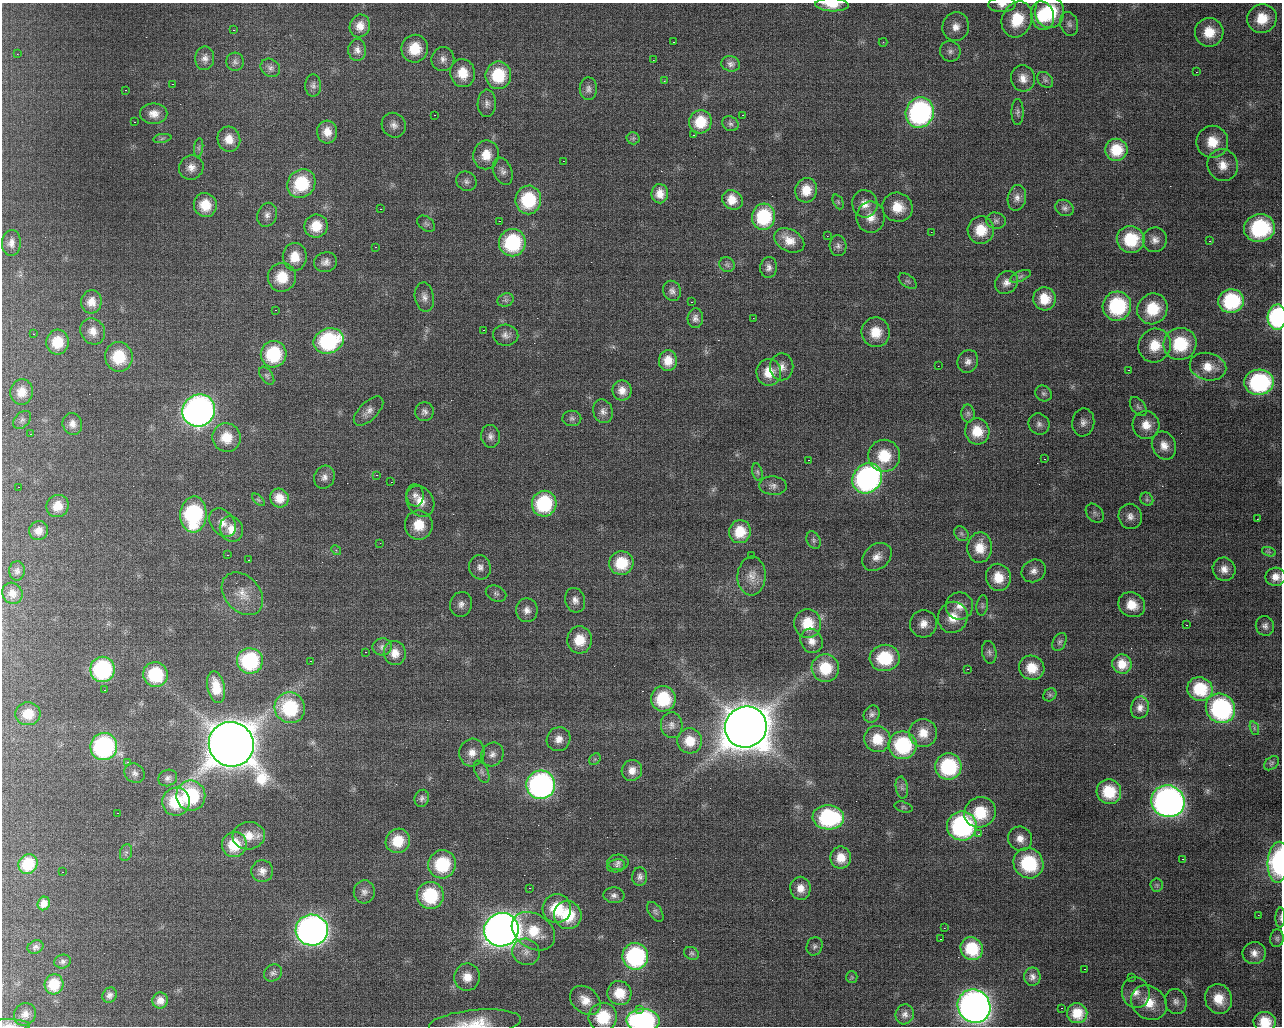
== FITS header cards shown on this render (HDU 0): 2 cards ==
NAXIS1  =                 1280 / length of data axis 1
NAXIS2  =                 1024 / length of data axis 2

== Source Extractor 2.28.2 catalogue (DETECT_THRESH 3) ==
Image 1280 x 1024 px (HDU 0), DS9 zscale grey, 1 PNG px = 1 image px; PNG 1284 x 1028 px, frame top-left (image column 1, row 1024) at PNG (2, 3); each listed source drawn as its Kron ellipse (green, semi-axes under 4 px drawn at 4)
Background 104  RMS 2.4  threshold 7.06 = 3 sigma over >= 5 px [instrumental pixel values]
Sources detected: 334; all 334 listed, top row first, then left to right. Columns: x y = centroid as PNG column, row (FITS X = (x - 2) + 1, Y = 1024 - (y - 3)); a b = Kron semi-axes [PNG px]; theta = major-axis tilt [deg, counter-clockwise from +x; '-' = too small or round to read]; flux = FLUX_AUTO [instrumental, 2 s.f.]
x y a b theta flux
832 5 16 6 -2 2200
1002 5 14 7 2 1100
1049 12 16 14 -85 8700
1042 16 14 11 -75 5600
1262 18 15 14 - 3800
1017 19 18 15 69 6100
1069 24 12 9 -75 840
360 26 11 10 - 1600
956 27 14 13 - 1900
233 30 2 2 - 120
1209 32 14 14 - 3700
673 42 3 2 - 120
883 42 4 4 - 140
415 49 14 13 - 4900
357 50 11 9 89 910
950 51 10 10 - 880
17 54 3 3 - 89
205 58 12 9 87 920
443 59 12 11 - 1200
653 60 2 2 - 71
235 62 9 8 - 580
731 64 9 7 -14 620
270 68 10 8 -35 660
1196 72 2 2 - 140
463 73 14 12 -80 3600
498 75 14 13 - 7400
1023 78 13 12 - 1600
1045 80 9 6 -45 440
664 81 3 2 - 94
172 84 3 2 - 160
313 85 11 8 -89 620
588 89 11 8 -90 710
125 90 3 2 - 180
487 103 14 9 88 960
920 112 15 14 - 37000
1018 112 13 6 -90 510
154 114 13 10 0 1600
434 115 3 2 - 190
742 115 3 2 - 940
134 122 3 2 - 120
700 122 12 11 - 4200
730 124 8 7 - 450
394 125 13 11 -51 1200
327 132 11 10 - 1900
694 135 3 2 - 160
162 138 9 4 9 370
633 138 6 6 - 340
229 139 13 11 -75 2100
1212 142 16 16 - 4100
199 148 9 4 82 420
1116 150 11 11 - 4300
486 155 14 13 - 3000
563 161 2 2 - 92
1223 165 16 15 - 2600
191 167 12 12 - 1400
503 171 14 9 -69 880
466 181 10 9 - 790
301 184 15 13 54 8700
806 190 12 11 - 2700
660 194 9 8 - 1600
1017 198 13 9 80 1000
528 200 14 13 - 9900
732 200 11 9 -31 2600
838 202 8 5 -65 320
865 204 14 12 -81 1800
205 205 12 11 - 3500
898 207 15 14 - 3600
1065 208 9 8 - 600
380 209 3 2 - 260
267 215 12 9 70 920
764 217 13 11 84 9700
871 217 15 14 - 2400
499 221 3 2 - 150
996 221 10 8 -12 630
426 224 10 6 -36 560
316 226 12 11 - 3600
1259 228 15 14 - 17000
981 230 14 13 - 4300
931 232 2 2 - 82
827 236 2 2 - 99
1131 239 14 13 - 7300
789 240 16 11 -28 2100
1155 240 12 12 - 1300
1209 241 3 2 - 810
11 243 13 9 87 1200
512 243 13 13 - 14000
838 246 10 8 -85 750
375 247 3 2 - 270
295 257 14 12 89 3100
326 262 11 9 18 990
727 265 8 7 - 460
769 267 10 8 83 760
1020 276 11 5 24 470
282 277 14 14 - 4500
908 281 10 6 -37 460
1006 282 12 10 41 1200
672 291 10 9 - 690
424 297 15 9 -81 1100
1044 299 11 11 - 3400
506 300 8 6 20 530
1231 301 12 12 - 12000
91 302 11 10 - 1700
691 302 3 2 - 360
1117 306 14 14 - 14000
1152 309 16 14 50 6300
275 310 3 2 - 530
1277 317 12 9 87 19000
695 318 10 7 86 700
753 318 2 2 - 73
483 330 3 2 - 350
93 331 13 11 -55 1700
876 332 15 14 - 3800
33 334 2 2 - 120
506 335 13 10 -3 990
329 341 15 12 20 17000
58 342 12 11 - 4000
1180 344 16 16 - 9000
1155 345 17 16 - 4400
274 354 13 13 - 9700
119 357 15 13 -80 7000
668 361 10 9 - 2300
968 361 11 10 - 1000
938 366 2 2 - 72
782 367 13 12 - 1500
1208 367 18 13 -13 2800
1128 370 3 2 - 180
769 372 13 12 - 3000
267 376 10 6 -55 410
1259 382 15 13 3 18000
622 390 10 9 - 1500
22 392 13 11 78 2200
1044 393 8 7 - 550
1138 407 11 6 -54 540
199 410 17 15 38 99000
368 411 18 9 44 1200
603 411 12 9 -71 890
424 412 9 9 - 690
968 413 9 6 -88 520
572 418 9 8 - 470
22 420 10 7 45 630
1083 422 14 11 81 1300
72 424 11 9 -71 1100
1039 424 11 10 - 940
1146 425 14 13 - 2400
977 431 13 12 - 3500
30 434 3 2 - 240
490 436 11 9 -83 850
226 437 14 14 - 3700
1164 446 15 11 -67 1800
884 456 16 16 - 5600
1044 459 3 2 - 170
808 460 2 2 - 120
757 472 9 5 -77 380
376 475 3 2 - 430
324 477 12 10 64 970
867 478 16 14 47 47000
391 482 3 2 - 130
773 486 13 9 -3 970
18 487 3 2 - 290
415 495 11 8 -85 930
279 498 9 9 - 2100
1147 499 7 6 - 400
258 500 8 3 -44 220
420 501 16 13 -57 2600
544 504 13 12 - 12000
57 506 11 10 - 2400
1095 513 10 8 -51 690
193 514 18 13 87 20000
1130 516 13 11 -72 1300
1257 519 2 2 - 79
222 523 15 11 -51 1600
419 525 14 14 - 4100
231 529 13 11 -65 2000
39 531 10 9 - 1300
740 532 11 11 - 3800
961 534 8 6 -46 410
813 540 9 6 -65 500
380 543 3 3 - 74
980 548 15 12 86 3000
336 550 5 4 - 210
1269 552 7 4 -18 270
227 555 3 2 - 250
751 555 2 2 - 150
877 557 16 12 39 1800
248 560 3 2 - 440
621 563 12 12 - 5500
480 567 12 10 -73 1100
1224 569 12 11 - 1400
17 571 10 8 87 510
1034 571 12 11 - 1200
752 576 19 14 85 1900
998 577 13 12 - 3400
1276 577 10 9 - 1400
12 593 11 9 -55 1200
496 593 10 7 -22 630
242 594 24 17 -48 3000
575 600 12 10 -74 1100
461 604 12 11 - 1200
982 605 10 5 83 400
1132 605 14 12 -31 3000
959 606 14 13 - 1800
527 610 12 11 - 1200
953 617 16 15 - 3200
808 623 14 13 - 4500
923 624 14 13 - 2000
1186 625 3 2 - 440
1265 626 10 9 - 750
579 640 13 12 - 4000
811 641 12 11 - 1500
1059 642 9 6 64 470
382 647 9 8 - 690
365 652 3 2 - 460
989 652 11 7 -79 590
395 653 12 11 - 1800
885 658 15 13 7 8000
250 661 13 12 - 15000
310 661 3 2 - 200
1122 664 10 9 - 2200
825 668 14 13 - 5600
1032 668 13 12 - 3400
103 669 12 12 - 19000
967 669 3 2 - 560
156 674 12 12 - 9000
216 687 16 9 -79 3100
1200 689 13 11 -21 6300
104 690 2 2 - 92
1050 695 7 6 - 340
663 699 13 12 - 8500
290 708 15 15 - 11000
1140 708 11 9 77 930
1220 708 15 14 - 24000
28 714 12 11 - 3000
872 714 9 7 51 550
672 725 13 10 -86 1100
746 727 21 20 - 590000
1254 728 7 4 -72 340
923 733 14 14 - 2700
558 739 12 11 - 1500
877 739 13 13 - 3500
690 741 12 12 - 3200
231 744 23 22 - 650000
903 745 14 14 - 13000
104 746 13 13 - 26000
472 753 14 12 77 1900
492 754 12 11 - 1100
595 759 6 5 - 270
127 762 3 2 - 320
1271 763 8 5 41 340
948 766 13 13 - 14000
632 770 10 10 - 1500
482 772 12 6 -64 600
135 773 11 9 -37 720
168 778 9 8 - 620
541 785 14 14 - 54000
902 788 11 6 -81 600
1109 792 12 12 - 5800
191 796 15 14 - 12000
422 798 9 7 73 500
1168 801 17 16 - 91000
176 802 14 14 - 6500
903 807 9 5 -15 340
980 812 16 15 - 6500
117 813 3 2 - 280
828 817 16 12 -4 16000
962 826 14 14 - 29000
978 834 4 4 - 260
249 836 16 13 6 2700
1020 839 12 11 - 1600
398 841 12 12 - 4200
234 845 12 12 - 5200
126 853 8 6 75 430
841 858 11 10 - 2300
1182 859 3 2 - 310
618 862 10 7 1 620
1278 862 20 10 87 15000
1028 863 15 14 - 12000
28 864 10 9 - 4300
442 864 14 14 - 10000
616 866 9 6 11 500
262 871 11 11 - 1100
62 872 2 2 - 100
640 876 9 7 85 640
1157 885 6 6 - 340
529 888 3 2 - 250
800 888 11 10 - 1600
364 892 11 10 - 910
430 895 13 13 - 11000
614 895 10 8 -4 650
44 903 7 6 - 980
557 908 15 14 - 5900
655 912 11 6 -55 460
568 915 14 13 - 6300
1258 915 2 2 - 84
1280 918 10 5 87 360
944 928 2 2 - 120
312 930 16 15 - 110000
501 930 17 16 - 220000
533 931 23 17 -34 5600
1277 938 9 7 82 460
940 939 3 2 - 140
815 946 9 7 69 550
35 947 8 6 21 470
972 949 12 11 - 6400
526 952 14 13 - 1800
691 953 8 6 -29 340
1254 953 12 11 - 1300
635 956 13 13 - 21000
63 961 8 7 - 440
1084 969 3 2 - 400
273 973 9 8 - 570
467 977 13 13 - 2500
852 977 6 5 - 250
1032 977 9 8 - 760
1131 977 3 2 - 260
54 984 10 9 - 3600
619 993 12 12 - 3500
1136 993 15 14 - 2200
110 995 8 7 - 600
1218 999 15 13 -73 3500
160 1000 8 7 - 1200
585 1000 17 12 -40 2200
1176 1002 13 11 -77 1100
1149 1003 19 16 -39 4500
974 1006 17 16 - 130000
1061 1008 2 2 - 140
639 1009 3 2 - 500
1077 1013 10 10 - 3100
25 1014 12 10 53 1100
905 1014 10 9 - 770
603 1017 14 14 - 6100
643 1020 16 11 -1 29000
1265 1022 11 10 - 3300
475 1023 46 13 5 4900
9 1025 21 6 -1 880
At the frame edge (FLAGS 8, measured only in part): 9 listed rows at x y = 832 5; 1002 5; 1277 317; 1278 862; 1280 918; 643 1020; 1265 1022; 475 1023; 9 1025